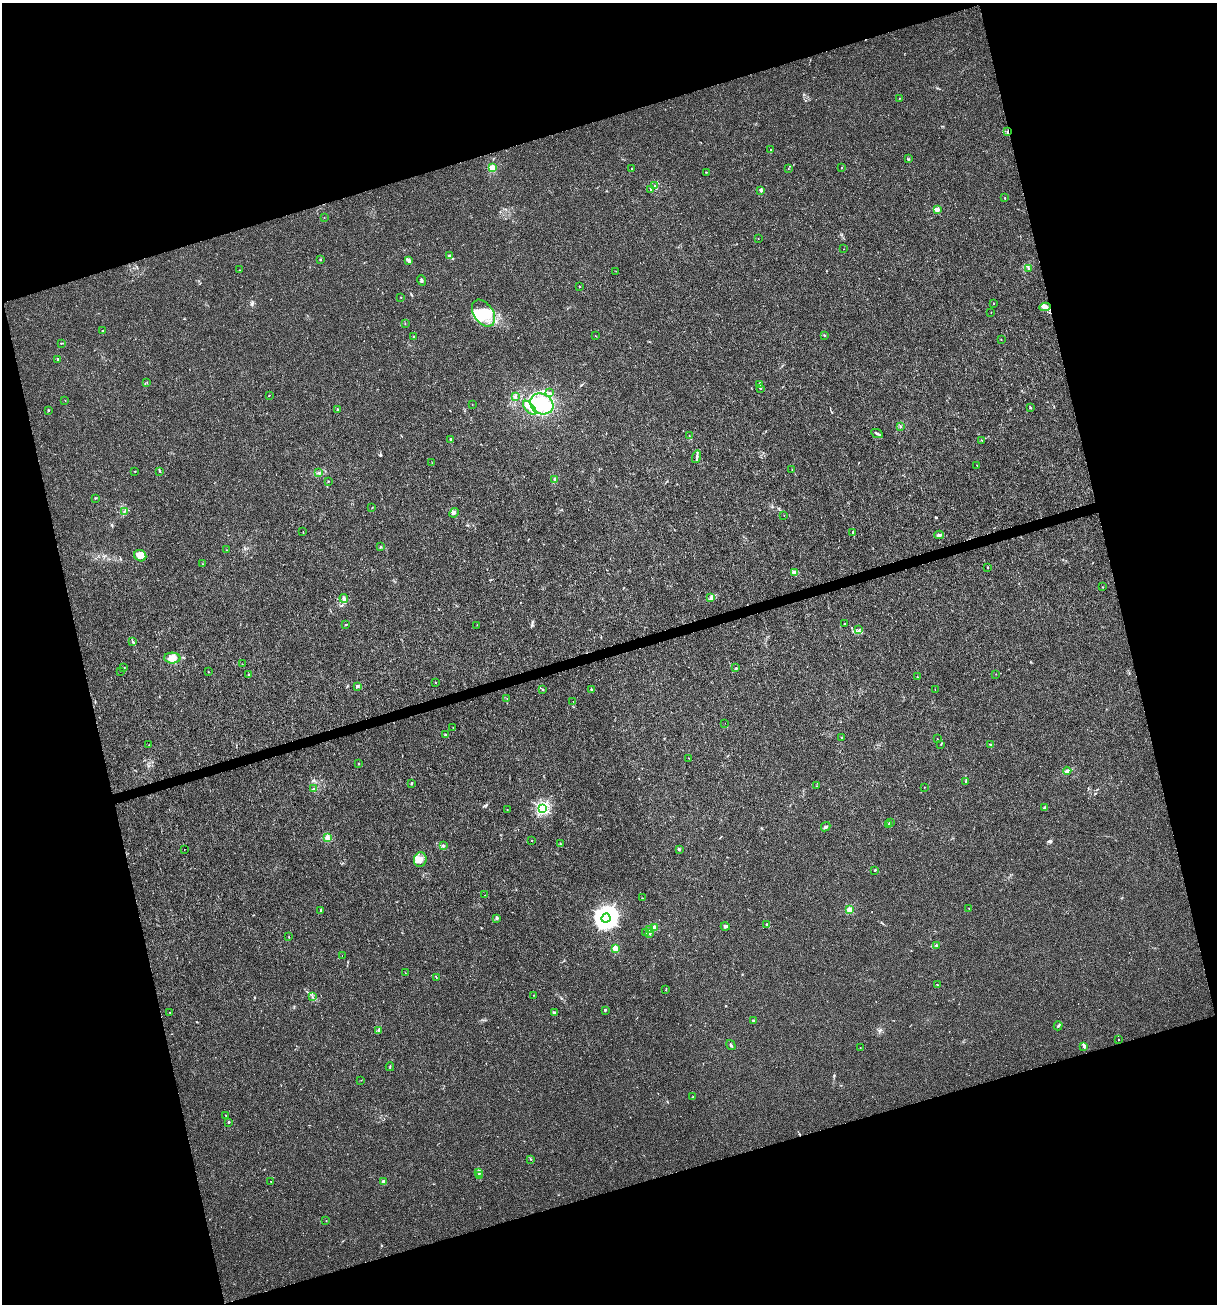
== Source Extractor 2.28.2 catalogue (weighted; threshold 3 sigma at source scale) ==
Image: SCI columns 102-4961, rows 1-5205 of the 5012 x 5207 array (HDU 1 of 3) = the unmasked area's bounding box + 8 px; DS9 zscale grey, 4 x 4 block average (1 PNG px = mean of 4 x 4 image px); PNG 1219 x 1306 px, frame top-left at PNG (2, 3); each listed source drawn as its Kron ellipse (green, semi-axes under 4 px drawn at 4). Shown black and unused: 34% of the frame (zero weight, under 3 of 4 exposures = <1% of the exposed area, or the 3 px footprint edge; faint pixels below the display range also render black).
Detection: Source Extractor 2.28.2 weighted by HDU 2 'WHT'. Background 0.00294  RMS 0.0027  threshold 0.0121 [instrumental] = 3 sigma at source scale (4.5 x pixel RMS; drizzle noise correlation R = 1.50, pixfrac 1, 0.0396/0.0396 arcsec/px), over >= 5 px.
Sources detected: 198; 2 inside a brighter object's white glare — neither listed nor drawn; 3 coinciding with a brighter row at this scale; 16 inside a brighter listed object's ellipse — not listed separately; the other 177 listed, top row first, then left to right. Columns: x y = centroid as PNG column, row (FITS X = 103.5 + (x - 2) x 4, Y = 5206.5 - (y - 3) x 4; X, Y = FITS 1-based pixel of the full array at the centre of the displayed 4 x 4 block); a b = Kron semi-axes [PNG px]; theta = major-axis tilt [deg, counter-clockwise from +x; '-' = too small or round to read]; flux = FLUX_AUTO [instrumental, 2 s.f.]
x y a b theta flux
899 98 2 2 - 0.67
1008 132 3 2 - 1.2
771 149 2 2 - 0.55
909 159 2 2 - 1.1
841 167 2 2 - 0.61
492 168 2 2 - 68
631 169 2 2 - 0.55
788 169 2 2 - 0.47
706 172 2 2 - 0.8
655 186 2 2 - 1
650 190 2 2 - 0.58
761 191 3 2 - 3.1
1005 198 2 2 - 0.87
938 209 3 2 - 6.7
324 218 2 2 - 0.37
758 238 2 2 - 0.89
844 249 2 2 - 0.32
449 255 2 2 - 2.1
320 260 2 2 - 1.4
409 260 4 3 - 3.3
1029 268 2 2 - 1.1
240 270 2 2 - 0.33
616 271 2 2 - 0.3
421 280 5 2 - 2.5
579 286 2 2 - 1.7
401 297 2 2 - 0.37
993 304 2 2 - 0.8
1045 307 5 4 - 6.2
991 312 2 2 - 0.49
483 313 15 9 -55 39
405 323 2 2 - 0.47
103 331 2 2 - 2.4
414 336 2 2 - 0.92
595 336 2 2 - 0.79
824 336 2 2 - 0.95
1001 340 2 2 - 0.31
61 343 2 2 - 1.2
58 359 2 2 - 8
147 382 2 2 - 0.41
760 384 3 2 - 1.9
760 389 2 2 - 0.94
550 393 4 2 - 1.8
269 395 2 2 - 0.72
515 397 3 2 - 1.5
65 401 2 2 - 0.61
542 404 12 10 -29 48
472 405 2 2 - 0.41
530 408 9 2 -47 6.6
1030 408 2 2 - 1.2
338 409 2 2 - 3.9
48 410 2 2 - 0.7
901 426 2 2 - 1.4
877 433 6 2 -26 3.1
689 436 3 2 - 1
451 440 3 2 - 1.7
982 441 2 2 - 0.44
696 457 6 2 74 3.2
432 463 2 2 - 0.37
977 465 2 2 - 0.57
792 469 2 2 - 0.53
135 471 2 2 - 0.69
159 471 3 2 - 1.1
318 473 3 2 - 1.8
555 480 3 2 - 1.3
328 481 2 2 - 1.2
95 498 3 2 - 1.1
372 508 2 2 - 0.51
124 511 3 2 - 1.2
454 513 5 3 - 4.4
784 515 2 2 - 0.44
303 532 2 2 - 0.55
852 532 2 2 - 2.2
939 535 5 3 - 3.4
380 547 2 2 - 2.2
227 550 2 2 - 0.39
140 556 6 5 - 7.8
202 564 2 2 - 0.38
988 567 2 2 - 0.84
794 572 3 2 - 2
1103 587 2 2 - 0.83
344 598 4 3 - 2.9
711 598 3 2 - 1.9
844 623 2 2 - 0.65
346 625 3 2 - 0.92
477 625 2 2 - 0.36
859 630 4 2 - 1.5
133 642 3 2 - 1.6
172 658 8 5 -2 14
242 664 2 2 - 0.47
124 668 2 2 - 0.66
736 668 2 2 - 1.2
120 671 2 2 - 0.33
208 672 2 2 - 0.73
248 674 2 2 - 1
996 674 2 2 - 0.46
917 677 2 2 - 0.81
435 682 2 2 - 0.87
357 686 2 2 - 9.5
542 689 2 2 - 0.67
935 689 2 2 - 0.33
592 690 2 2 - 11
507 699 2 2 - 0.59
573 701 2 2 - 0.37
725 723 2 2 - 0.24
453 728 2 2 - 0.37
445 734 2 2 - 1.5
841 737 2 2 - 1.3
937 739 2 2 - 0.48
941 744 2 2 - 0.65
149 745 2 2 - 0.35
991 745 2 2 - 16
689 758 2 2 - 0.46
358 764 2 2 - 1
1067 771 4 3 - 4
966 781 3 2 - 1.5
411 783 2 2 - 0.66
817 786 2 2 - 0.46
924 787 2 2 - 0.34
314 789 3 2 - 1.8
542 808 2 2 - 270
1045 808 3 2 - 1.6
507 810 2 2 - 0.32
890 822 2 2 - 1.1
888 824 2 2 - 0.61
826 827 5 2 - 2.2
327 838 3 3 - 4.6
532 841 2 2 - 0.53
560 844 3 2 - 1.1
443 845 3 2 - 1.7
679 849 2 2 - 0.93
184 850 2 2 - 2.4
420 859 7 6 - 10
874 870 2 2 - 0.96
485 895 2 2 - 0.34
642 898 2 2 - 0.56
969 908 2 2 - 0.48
850 910 2 2 - 73
321 911 3 2 - 3.1
497 918 3 2 - 1.5
606 918 5 4 - 1700
766 925 2 2 - 1.9
655 927 2 2 - 43
725 927 4 3 - 2.8
650 930 2 2 - 0.91
645 933 2 2 - 0.65
650 933 4 2 - 2.4
289 937 2 2 - 0.54
937 946 3 3 - 2.7
615 948 2 2 - 54
342 955 2 2 - 0.72
405 973 2 2 - 0.4
436 977 2 2 - 0.71
937 985 2 2 - 0.52
666 989 3 2 - 0.83
533 995 2 2 - 0.32
312 997 2 2 - 0.67
605 1010 2 2 - 2.3
170 1012 2 2 - 1.4
555 1013 4 3 - 2.7
753 1020 3 2 - 1.7
1058 1026 4 2 - 1.7
378 1030 3 2 - 1.8
1119 1039 2 2 - 0.98
731 1045 5 2 - 1.9
1084 1046 3 2 - 4.1
860 1047 2 2 - 0.65
390 1067 4 2 - 1.4
361 1080 2 2 - 0.44
693 1096 2 2 - 0.52
226 1115 2 2 - 0.98
229 1122 2 2 - 5
531 1159 2 2 - 0.64
479 1172 3 2 - 1.1
479 1176 2 2 - 1.3
271 1181 2 2 - 0.41
383 1181 2 2 - 17
326 1221 2 2 - 0.64
Overlapping masked pixels (flux is a lower limit): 1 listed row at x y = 1008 132
Diffuse or blended objects may show on this block-average render without a row.